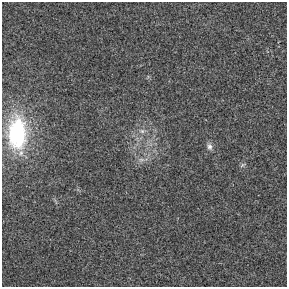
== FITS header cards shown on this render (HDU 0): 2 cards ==
NAXIS1  =                  285 / length of data axis 1
NAXIS2  =                  285 / length of data axis 2

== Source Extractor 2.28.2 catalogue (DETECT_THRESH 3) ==
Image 285 x 285 px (HDU 0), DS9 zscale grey, 1 PNG px = 1 image px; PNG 289 x 289 px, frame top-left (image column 1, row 285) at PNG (2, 2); no overlay
Background 6.12e-04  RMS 0.0069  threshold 0.0207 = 3 sigma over >= 5 px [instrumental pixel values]
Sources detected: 5; all 5 listed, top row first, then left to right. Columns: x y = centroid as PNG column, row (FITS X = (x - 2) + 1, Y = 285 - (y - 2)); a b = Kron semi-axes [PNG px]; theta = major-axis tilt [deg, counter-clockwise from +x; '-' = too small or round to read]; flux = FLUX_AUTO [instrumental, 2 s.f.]
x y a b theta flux
142 131 10 6 -10 2
17 133 38 20 -89 50
209 146 10 7 -67 1.9
141 160 11 6 13 2.3
243 165 9 4 25 0.86